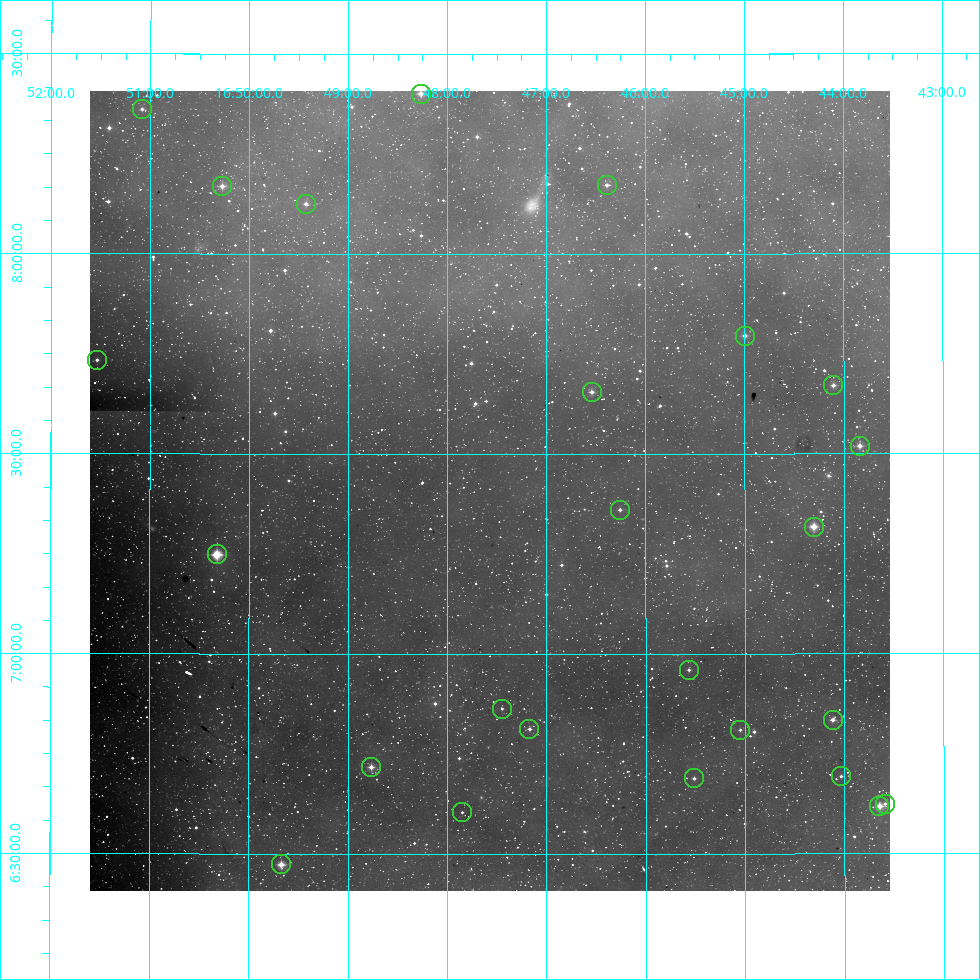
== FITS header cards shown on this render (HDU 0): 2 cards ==
NAXIS1  =                  800
NAXIS2  =                  800

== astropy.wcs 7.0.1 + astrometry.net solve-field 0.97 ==
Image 800 x 800 px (HDU 0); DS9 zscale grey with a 90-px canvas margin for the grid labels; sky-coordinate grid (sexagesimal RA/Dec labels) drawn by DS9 from the SOLVED WCS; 25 Tycho-2 reference stars matched to detected sources circled (green)
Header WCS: RA---AIT/DEC--AIT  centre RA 16:47:34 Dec +07:24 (251.89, +7.41 deg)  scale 9 arcsec/px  FOV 120.0' x 120.0'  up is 0 deg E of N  parity normal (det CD < 0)
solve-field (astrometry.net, Tycho-2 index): SOLVED blind (the header's WCS was not the basis of the solution)
Solved WCS: RA---TAN-SIP/DEC--TAN-SIP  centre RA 16:47:34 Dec +07:24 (251.89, +7.41 deg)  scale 9 arcsec/px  FOV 120.0' x 120.0'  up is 0 deg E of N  parity normal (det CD < 0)
Header WCS and blind solve agree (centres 0.98 arcsec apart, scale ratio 1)
Tycho-2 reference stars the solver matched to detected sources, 25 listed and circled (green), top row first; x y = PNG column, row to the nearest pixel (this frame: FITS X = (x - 90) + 1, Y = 800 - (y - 91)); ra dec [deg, ICRS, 3 dp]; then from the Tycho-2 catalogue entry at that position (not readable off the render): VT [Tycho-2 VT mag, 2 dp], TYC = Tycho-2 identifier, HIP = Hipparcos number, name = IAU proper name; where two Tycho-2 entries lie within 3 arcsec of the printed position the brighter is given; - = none
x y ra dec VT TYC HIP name
421 94 252.067 +8.401 8.22 962-349-1 82248 -
142 109 252.771 +8.361 9.05 975-387-1 - -
607 185 251.597 +8.172 9.40 962-1193-1 - -
222 186 252.568 +8.168 8.45 962-1271-1 82400 -
306 204 252.357 +8.125 9.36 962-1411-1 - -
745 336 251.249 +7.795 8.97 962-990-1 - -
97 360 252.884 +7.734 9.16 975-1471-1 - -
833 385 251.026 +7.671 9.29 962-74-1 - -
592 392 251.636 +7.655 8.71 962-1150-1 - -
860 446 250.960 +7.519 8.49 962-219-1 81909 -
620 510 251.565 +7.360 8.64 396-505-1 82104 -
814 527 251.076 +7.317 8.22 395-2244-1 81944 -
217 554 252.581 +7.248 5.48 396-2346-1 82402 -
689 670 251.391 +6.960 9.67 396-1783-1 - -
502 709 251.862 +6.863 9.67 396-1475-1 - -
833 720 251.029 +6.834 9.40 395-1139-1 - -
529 729 251.792 +6.812 9.47 396-2347-1 - -
740 730 251.262 +6.809 9.50 396-1112-1 - -
371 767 252.191 +6.717 8.66 396-134-1 82282 -
841 776 251.008 +6.693 9.29 395-997-1 - -
694 778 251.379 +6.689 8.86 396-611-1 - -
885 804 250.898 +6.624 9.04 395-1774-1 - -
879 806 250.912 +6.619 7.81 395-969-1 81890 -
462 812 251.962 +6.604 9.15 396-1521-1 82225 -
281 864 252.418 +6.473 9.61 396-107-1 - -